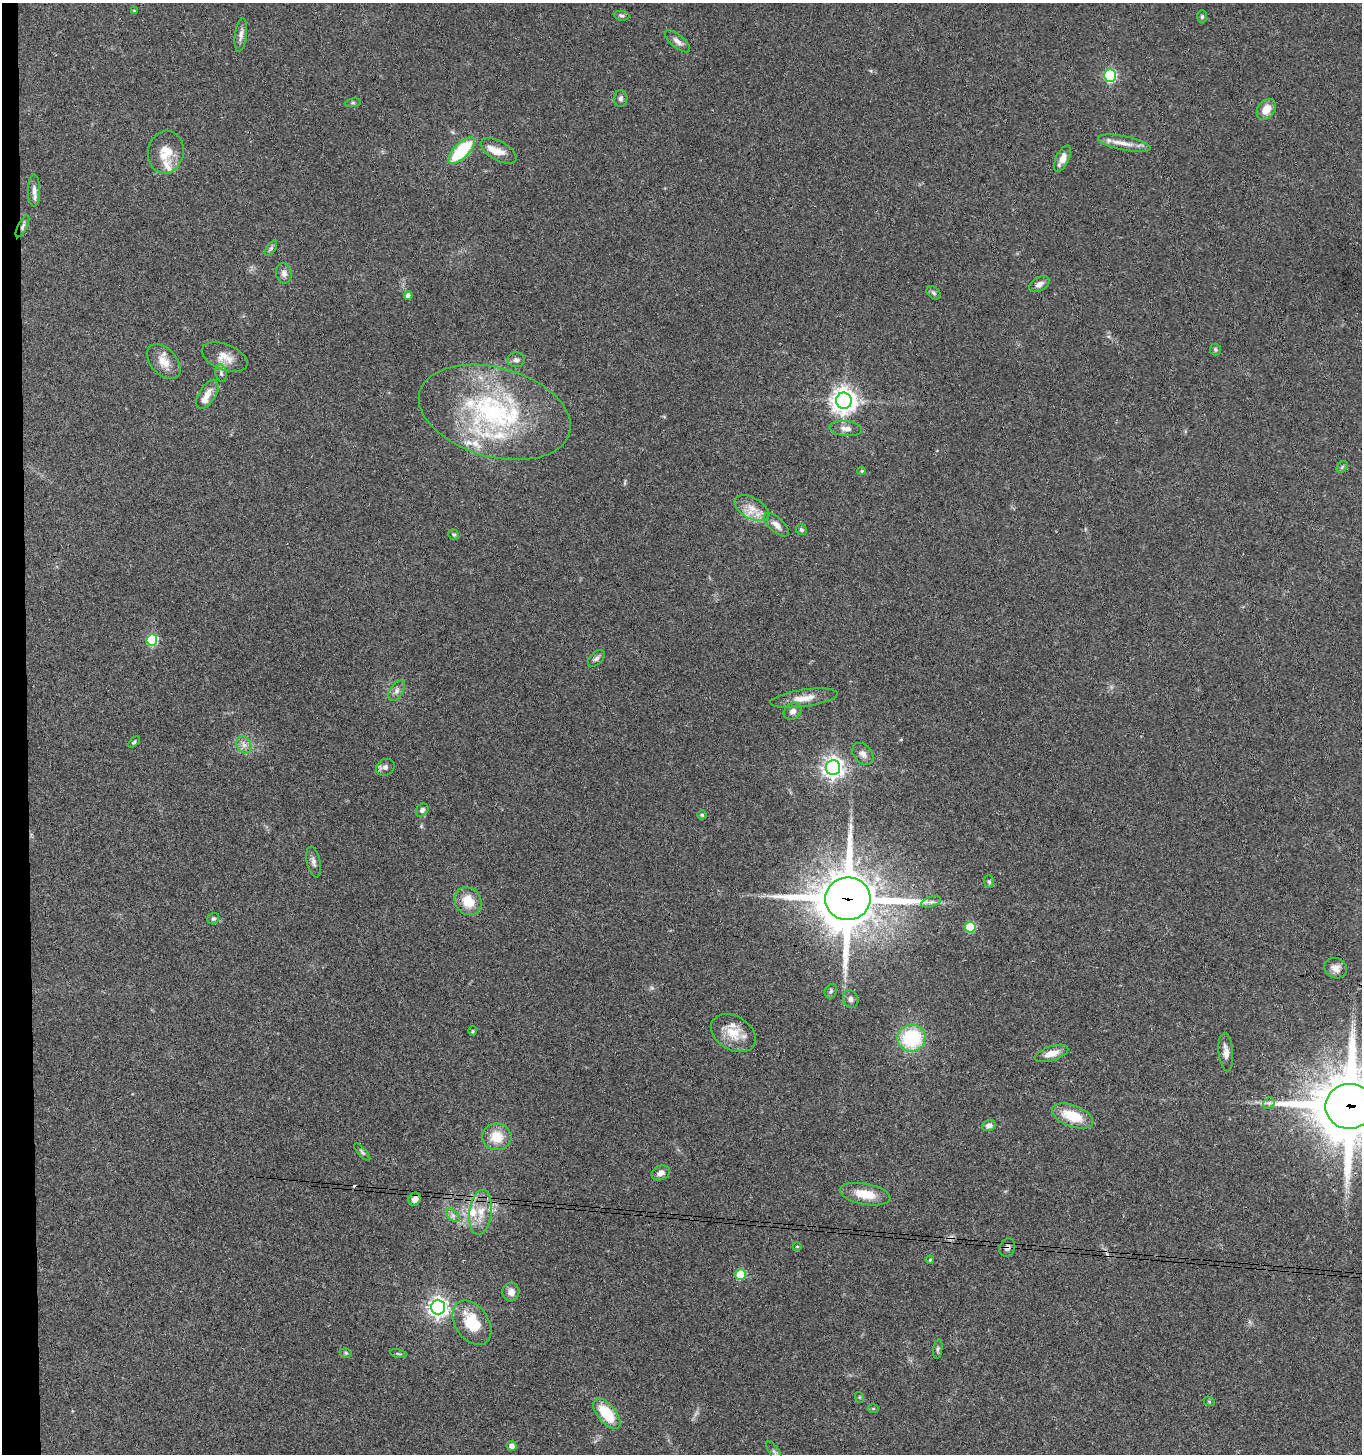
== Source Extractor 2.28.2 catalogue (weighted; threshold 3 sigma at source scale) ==
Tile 4 of 3 x 3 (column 1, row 2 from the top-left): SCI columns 205-1564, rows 1457-2908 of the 4442 x 4368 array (HDU 1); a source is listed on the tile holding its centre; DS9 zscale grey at full resolution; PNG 1364 x 1456 px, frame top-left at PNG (2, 3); each listed source drawn as its Kron ellipse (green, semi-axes under 4 px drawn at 4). Shown black and unused: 2% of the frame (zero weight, under 3 of 4 exposures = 6% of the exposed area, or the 3 px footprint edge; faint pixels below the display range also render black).
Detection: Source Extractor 2.28.2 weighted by HDU 2 'WHT'; one run over the whole footprint, this tile lists its part. Background 0.0676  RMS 0.0054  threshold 0.0241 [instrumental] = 3 sigma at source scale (4.5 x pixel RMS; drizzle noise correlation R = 1.50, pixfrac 1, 0.05/0.05 arcsec/px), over >= 5 px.
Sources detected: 102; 3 cosmic-ray / hot-pixel residue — neither listed nor drawn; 9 inside a brighter listed object's ellipse — not listed separately; the other 90 listed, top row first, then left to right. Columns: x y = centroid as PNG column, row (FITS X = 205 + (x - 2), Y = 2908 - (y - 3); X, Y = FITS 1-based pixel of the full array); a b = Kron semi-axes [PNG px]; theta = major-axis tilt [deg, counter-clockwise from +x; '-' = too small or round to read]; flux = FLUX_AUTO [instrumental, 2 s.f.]
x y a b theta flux
134 11 3 3 - 0.55
622 16 8 5 -6 1
1202 17 6 5 - 0.98
241 35 17 6 82 2.8
677 41 15 6 -39 3
1110 75 6 6 - 62
621 98 8 7 - 1.6
353 103 8 4 8 0.8
1266 109 11 8 53 6.4
1124 143 27 7 -12 5.9
462 151 17 7 45 32
499 151 19 9 -29 5.3
166 152 21 18 79 11
1062 159 14 6 64 4.6
34 191 16 6 90 3
22 226 12 4 64 1.6
271 248 9 4 54 0.99
284 273 10 7 -79 2.8
1039 284 11 7 28 2.5
933 293 8 5 -40 1.2
408 295 4 4 - 2.3
1215 349 6 5 - 0.87
225 357 24 12 -22 7.5
516 360 8 7 - 1.9
164 362 20 13 -47 7.2
221 373 9 5 -80 1.5
207 394 16 8 58 5.3
844 401 8 8 - 540
495 412 78 44 -15 99
846 429 16 7 -6 3.6
1342 467 6 5 - 0.8
862 471 4 3 - 0.66
752 508 19 10 -29 7.1
776 525 15 7 -42 3.6
801 530 6 5 - 1.1
454 535 5 5 - 0.91
152 640 5 5 - 38
596 658 10 6 44 1.7
396 691 11 6 58 2.3
804 698 34 8 8 7.5
793 711 10 7 40 2.6
134 742 7 4 40 0.78
244 745 9 7 -63 2.5
863 754 12 8 -48 2.5
385 767 10 8 29 2.2
833 767 7 7 - 310
422 810 7 5 51 1.6
702 815 5 4 - 0.9
313 862 16 6 -78 2.3
989 881 6 5 - 0.96
848 899 23 21 5 3000
468 901 15 13 -50 11
931 902 10 5 17 1.8
213 919 6 5 - 0.98
970 927 5 5 - 29
1336 968 12 10 -28 3.8
831 991 7 6 - 1.1
851 999 9 7 -64 1.9
473 1031 5 4 - 0.64
733 1033 24 17 -31 11
911 1038 14 13 - 35
1226 1052 19 7 -85 3.8
1052 1053 17 7 18 5.4
1269 1103 6 5 - 1.2
1350 1106 24 22 4 4300
1072 1116 21 10 -21 15
989 1126 7 5 18 2.4
497 1137 15 13 -5 10
362 1152 11 3 -48 1
661 1173 9 7 25 3.3
865 1194 25 10 -11 12
415 1199 7 6 - 3.3
481 1212 22 11 83 9.2
453 1215 8 5 -45 1.5
797 1247 4 3 - 0.38
1007 1248 9 7 64 2
930 1260 4 3 - 0.54
741 1275 5 5 - 22
511 1292 9 8 - 3.5
438 1307 7 7 - 280
472 1323 24 16 -56 20
938 1349 9 4 79 1.1
346 1353 6 5 - 0.81
398 1354 8 3 -13 0.75
859 1397 5 3 - 0.47
1209 1401 6 3 -19 0.58
873 1408 5 3 - 0.58
607 1414 18 9 -50 18
512 1446 5 5 - 2.3
774 1452 12 5 -58 1.6
Overlapping masked pixels (flux is a lower limit): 4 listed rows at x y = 22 226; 848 899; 1350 1106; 1007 1248
Isophote crosses this tile's border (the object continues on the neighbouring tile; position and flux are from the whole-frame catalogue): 2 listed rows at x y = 1350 1106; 774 1452